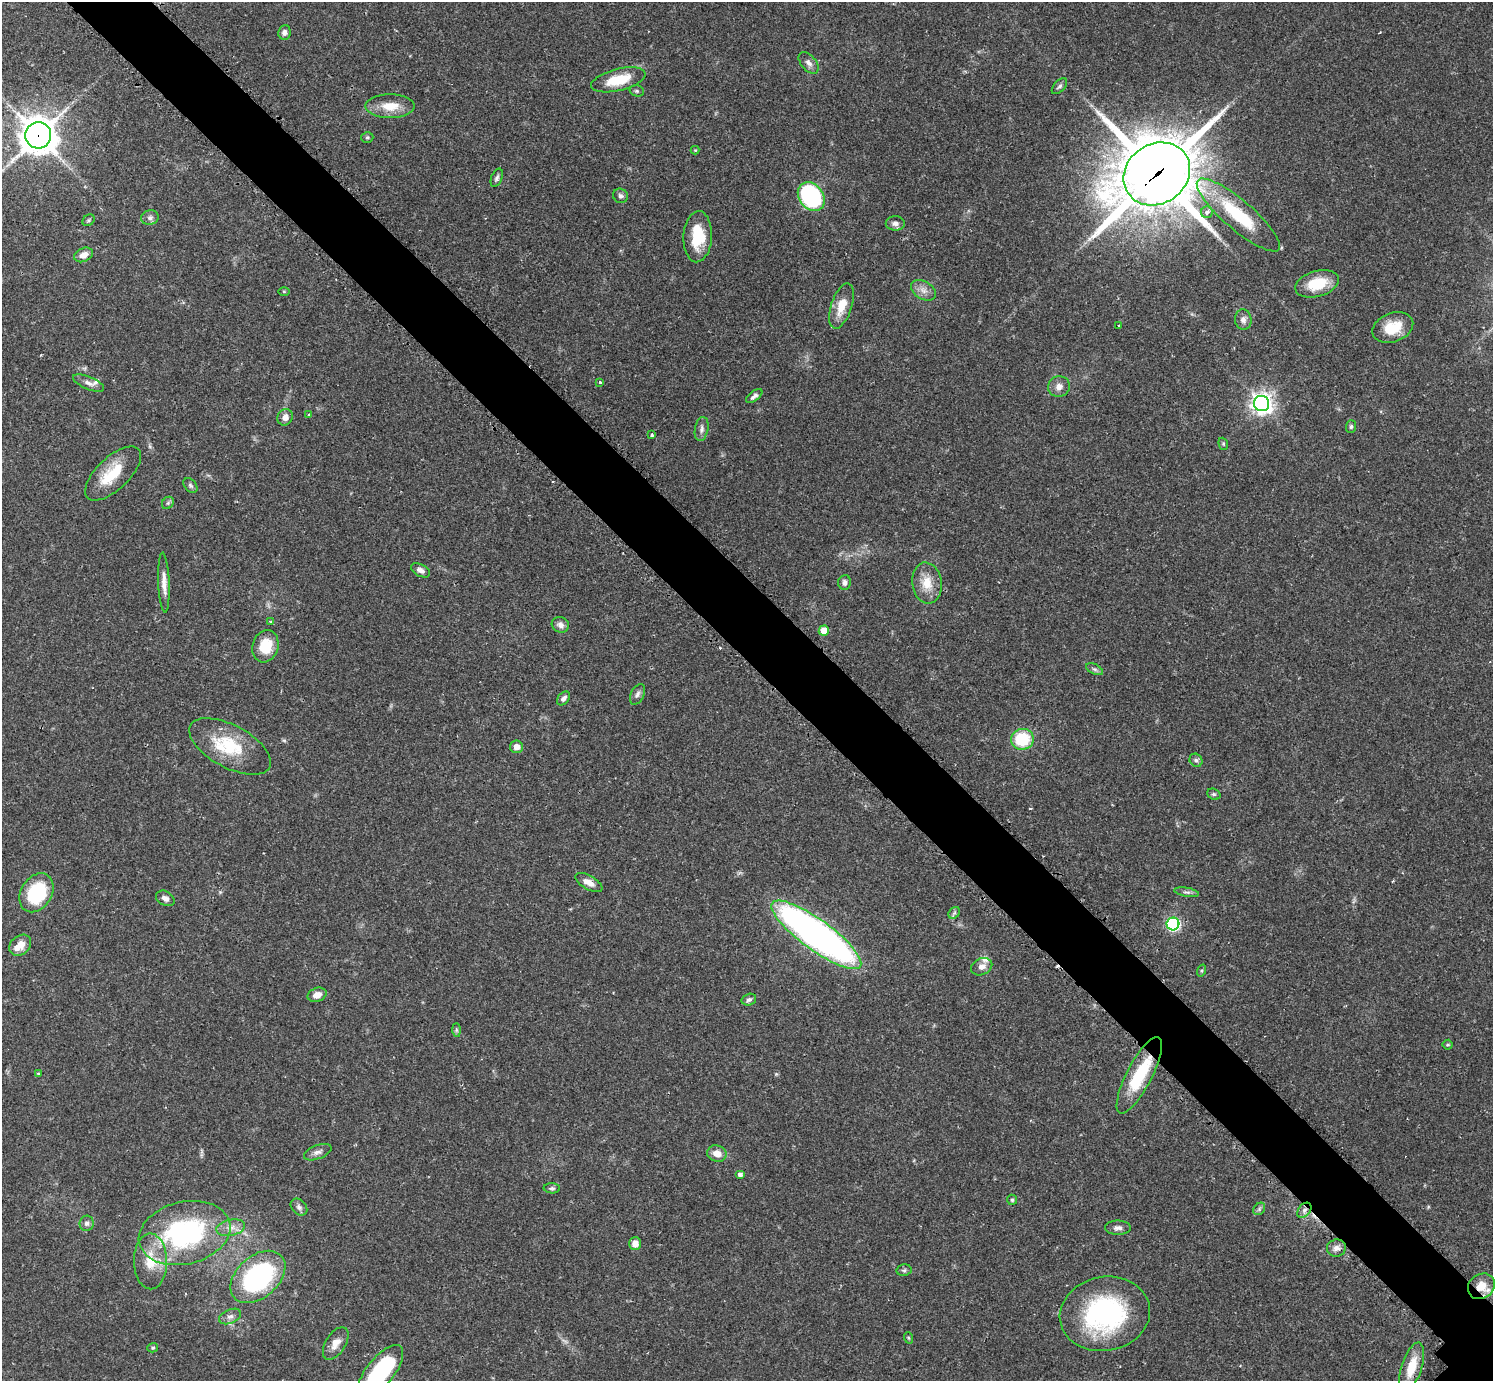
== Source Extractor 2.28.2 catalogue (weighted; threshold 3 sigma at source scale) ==
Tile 11 of 4 x 4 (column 3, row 3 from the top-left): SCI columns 3010-4500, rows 1569-2947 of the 6041 x 6040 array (HDU 1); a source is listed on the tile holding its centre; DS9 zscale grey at full resolution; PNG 1495 x 1383 px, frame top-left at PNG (2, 2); each listed source drawn as its Kron ellipse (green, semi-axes under 4 px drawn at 4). Shown black and unused: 6% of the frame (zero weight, under 2 of 3 exposures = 2% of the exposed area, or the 3 px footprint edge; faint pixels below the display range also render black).
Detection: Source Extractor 2.28.2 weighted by HDU 2 'WHT'; one run over the whole footprint, this tile lists its part. Background 0.079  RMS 0.0056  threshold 0.0251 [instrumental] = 3 sigma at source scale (4.5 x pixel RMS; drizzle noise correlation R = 1.50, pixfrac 1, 0.05/0.05 arcsec/px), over >= 5 px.
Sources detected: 105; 1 too faint to see at this stretch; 2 cosmic-ray / hot-pixel residue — neither listed nor drawn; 4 inside a brighter listed object's ellipse — not listed separately; the other 98 listed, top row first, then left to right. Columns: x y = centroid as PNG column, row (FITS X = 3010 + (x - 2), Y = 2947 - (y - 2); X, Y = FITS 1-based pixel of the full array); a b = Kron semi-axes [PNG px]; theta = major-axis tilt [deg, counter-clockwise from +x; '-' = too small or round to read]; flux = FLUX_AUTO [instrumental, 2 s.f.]
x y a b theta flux
284 32 7 6 - 2.1
809 63 13 7 -50 2.9
618 80 28 11 14 17
1059 86 10 5 47 1.4
637 91 7 5 -15 0.99
390 106 24 12 0 11
38 135 13 13 - 1200
367 137 6 5 - 0.92
695 150 4 4 - 0.49
1157 174 35 29 34 4100
497 178 9 5 68 1.5
620 196 7 7 - 1.6
811 197 16 12 -52 73
1207 212 6 6 - 2.5
1238 215 53 14 -41 37
150 218 9 7 14 2.1
89 220 6 5 - 0.91
895 223 9 7 -1 2.3
698 237 25 14 87 18
83 255 10 6 26 4
1317 284 22 13 16 16
923 290 13 9 -31 4
284 291 5 4 - 0.57
841 306 23 10 71 9.7
1243 320 10 8 -84 2.8
1118 325 3 3 - 0.54
1393 327 21 14 21 14
600 382 3 3 - 0.64
89 383 16 6 -23 3
1059 387 11 10 - 3.7
754 396 9 4 37 2
1262 404 8 7 - 340
309 414 3 2 - 0.62
285 417 8 7 - 3.3
1351 427 6 5 - 1
702 429 12 6 79 2.3
652 435 3 3 - 1.4
1223 444 6 4 -71 0.74
113 473 35 16 43 19
190 486 8 6 -51 1.2
168 503 7 5 46 1
420 570 10 6 -27 2.5
164 582 30 5 -87 5.1
844 582 7 6 - 2
927 583 20 15 -82 9.9
271 622 4 3 - 0.75
560 625 9 7 -27 2.9
824 631 5 5 - 9.4
265 646 16 13 73 13
1094 669 9 5 -26 1.4
637 694 11 6 63 2
563 698 8 5 48 2
1022 739 11 10 - 24
230 746 45 21 -28 28
516 747 6 6 - 3.5
1196 760 7 6 - 1.4
1214 794 7 5 -20 0.99
589 882 15 7 -29 4.1
1187 892 12 4 -9 1.6
36 893 21 15 58 34
165 898 10 7 -29 2.4
954 913 6 5 - 1.1
1173 924 6 6 - 88
816 935 54 15 -36 270
20 945 12 9 41 6.2
982 967 11 8 24 3.4
1202 970 6 3 71 0.66
317 995 10 7 20 4.6
749 1000 7 5 17 1.4
456 1030 7 4 -89 0.94
1448 1045 5 5 - 0.89
38 1073 4 2 - 0.52
1139 1075 42 12 63 27
318 1152 14 7 21 2.7
717 1154 10 8 -20 5.3
740 1175 5 4 - 1.9
552 1188 8 5 -2 1.2
1012 1200 5 5 - 0.89
299 1207 9 7 -47 2
1259 1209 7 5 48 1.2
1304 1210 8 5 51 2.2
87 1223 7 7 - 2
231 1228 14 8 12 4.6
1118 1228 13 7 0 2.4
185 1233 46 31 13 92
635 1244 6 6 - 4.2
1336 1248 9 8 - 3
150 1261 28 16 -89 15
904 1270 7 5 11 1.1
258 1277 32 21 41 90
1481 1286 14 12 37 8.9
1105 1314 45 37 11 87
230 1316 11 7 23 2.6
909 1338 6 4 -70 0.61
336 1343 18 10 57 5.4
153 1348 5 4 - 0.83
1412 1367 25 10 72 13
380 1372 32 13 51 53
Overlapping masked pixels (flux is a lower limit): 6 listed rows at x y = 38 135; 1157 174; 1139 1075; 1304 1210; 1481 1286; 1412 1367
Isophote crosses this tile's border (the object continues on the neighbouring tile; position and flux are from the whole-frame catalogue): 1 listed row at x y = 380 1372